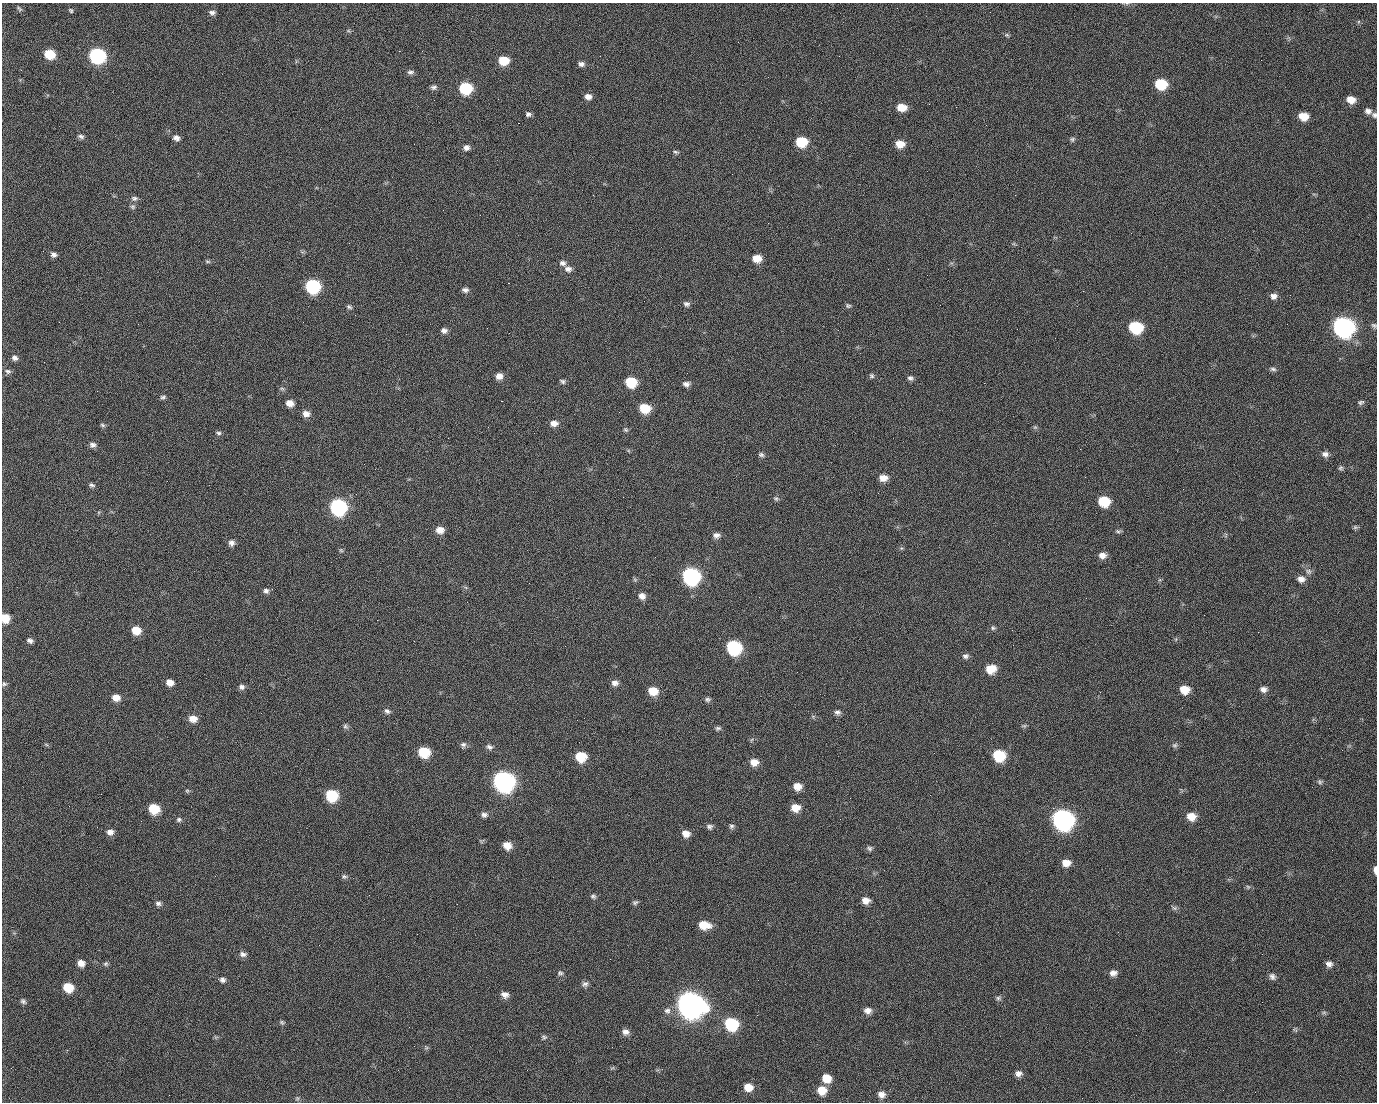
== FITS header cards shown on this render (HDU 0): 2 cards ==
NAXIS1  =                 1375 / length of data axis 1
NAXIS2  =                 1100 / length of data axis 2

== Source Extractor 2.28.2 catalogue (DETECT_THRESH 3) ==
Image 1375 x 1100 px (HDU 0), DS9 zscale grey, 1 PNG px = 1 image px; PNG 1379 x 1104 px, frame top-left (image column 1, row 1100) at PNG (2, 3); no overlay
Background 1520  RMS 33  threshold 98.4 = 3 sigma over >= 5 px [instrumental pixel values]
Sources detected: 203; all 203 listed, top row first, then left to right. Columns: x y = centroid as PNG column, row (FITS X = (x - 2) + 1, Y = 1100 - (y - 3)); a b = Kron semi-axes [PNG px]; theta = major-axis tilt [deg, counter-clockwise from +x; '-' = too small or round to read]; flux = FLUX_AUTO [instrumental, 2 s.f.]
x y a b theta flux
897 8 2 2 - 8.9e+02
19 9 9 5 -46 4.7e+03
71 12 4 3 - 6.6e+03
212 12 8 6 -3 7.4e+03
990 12 2 2 - 1.8e+03
1007 35 6 5 - 3.6e+03
399 51 2 2 - 2.6e+04
50 54 8 7 - 7.0e+04
97 56 9 8 - 4.7e+05
839 56 2 2 - 1.0e+03
503 61 8 7 - 5.4e+04
581 64 7 6 - 8.0e+03
410 72 9 5 4 6.3e+03
1161 84 9 7 -13 9.8e+04
433 87 8 6 4 6.2e+03
465 88 8 7 - 1.6e+05
588 97 7 6 - 1.2e+04
498 99 2 2 - 1.6e+03
434 100 2 2 - 4.5e+03
1351 100 8 7 - 2.4e+04
902 107 9 7 -7 3.3e+04
1368 111 8 7 - 1.0e+04
528 114 6 5 - 5.9e+03
1374 115 7 6 - 5.8e+03
1303 116 8 7 - 3.4e+04
518 123 2 2 - 3.2e+04
81 136 9 5 -21 6.2e+03
176 138 8 7 - 9.6e+03
1072 139 7 6 - 4.5e+03
801 142 8 7 - 8.5e+04
900 144 9 7 -12 2.9e+04
466 147 7 7 - 9.5e+03
676 152 8 5 -11 4.3e+03
1015 195 2 2 - 7.6e+03
134 198 9 7 3 7.0e+03
132 207 7 7 - 5.4e+03
480 215 2 2 - 8.7e+02
53 254 7 6 - 8.1e+03
757 258 8 7 - 3.0e+04
208 261 8 4 -1 3.9e+03
563 263 9 7 -12 8.4e+03
568 269 9 7 -10 1.1e+04
508 283 2 2 - 5.7e+04
312 286 9 8 - 2.9e+05
465 290 8 6 -1 7.3e+03
1083 291 2 2 - 4.3e+03
1290 295 2 2 - 2.2e+03
1273 296 9 7 2 1.1e+04
686 304 9 6 -24 6.5e+03
848 306 8 6 -9 4.5e+03
349 307 7 5 -28 4.4e+03
355 315 2 2 - 1.3e+03
59 322 3 2 - 1.7e+03
1287 324 2 2 - 1.4e+03
1374 326 7 6 - 5.0e+03
1135 327 9 8 - 1.7e+05
1343 327 10 9 - 1.3e+06
444 331 8 6 -7 8.8e+03
15 358 7 6 - 7.7e+03
1273 369 9 5 -8 5.7e+03
8 371 9 7 -17 5.9e+03
499 376 8 7 - 1.5e+04
872 376 7 7 - 4.5e+03
910 378 8 6 -20 6.4e+03
562 381 8 6 -35 5.3e+03
631 382 8 7 - 8.6e+04
984 383 2 2 - 1.7e+04
686 384 8 6 -3 9.5e+03
282 388 6 4 -2 3.5e+03
97 391 3 2 - 1.7e+03
163 397 7 5 9 4.9e+03
501 401 3 2 - 5.9e+04
1361 402 8 5 17 4.8e+03
290 403 8 7 - 1.8e+04
645 408 9 7 -12 6.5e+04
619 412 2 2 - 9.0e+02
306 414 9 7 -11 1.4e+04
554 423 9 7 -2 1.4e+04
102 425 7 4 -28 3.9e+03
1035 427 6 5 - 3.7e+03
626 430 7 6 - 4.2e+03
218 433 7 4 -17 4.4e+03
93 445 9 7 -11 8.2e+03
1325 454 9 7 -17 9.6e+03
761 455 7 6 - 5.3e+03
1341 468 7 5 33 4.2e+03
883 478 9 7 -2 2.0e+04
92 485 9 5 -11 5.2e+03
623 497 2 2 - 3.5e+03
776 498 7 5 -47 4.1e+03
1104 501 9 8 - 8.3e+04
338 507 9 8 - 5.2e+05
1355 527 6 6 - 3.7e+03
440 530 8 7 - 2.0e+04
1118 531 8 5 -8 4.3e+03
716 535 9 7 5 9.8e+03
231 543 8 7 - 9.7e+03
341 550 6 5 - 3.3e+03
1102 555 9 7 1 1.4e+04
1308 571 9 7 -43 8.0e+03
691 576 10 9 - 6.1e+05
1301 579 10 8 -10 1.3e+04
266 591 7 7 - 7.0e+03
642 596 8 7 - 1.3e+04
5 618 7 7 - 3.8e+04
27 619 2 2 - 2.0e+03
377 620 2 2 - 1.3e+04
993 628 7 6 - 4.3e+03
136 630 8 7 - 3.7e+04
30 641 7 5 -18 6.8e+03
414 641 2 2 - 1.0e+03
734 647 9 8 - 2.9e+05
965 656 8 7 - 7.2e+03
991 669 9 8 - 4.3e+04
170 682 7 6 - 1.7e+04
615 683 9 6 -4 1.0e+04
4 684 7 6 - 4.4e+03
242 687 8 7 - 8.2e+03
1263 689 9 7 -17 9.7e+03
1184 690 9 8 - 3.5e+04
653 691 9 8 - 4.1e+04
116 698 9 7 -11 1.9e+04
708 699 8 6 19 5.4e+03
387 711 9 6 -27 7.0e+03
837 712 8 6 -10 7.5e+03
193 719 9 8 - 2.1e+04
345 726 8 6 -50 5.3e+03
1024 726 7 5 7 3.5e+03
718 728 8 5 5 4.9e+03
46 744 6 4 -20 2.8e+03
463 745 9 6 73 6.4e+03
1175 745 7 6 - 5.1e+03
489 747 8 7 - 7.3e+03
424 752 8 7 - 8.8e+04
934 753 3 2 - 2.1e+03
999 755 9 8 - 1.1e+05
581 757 9 8 - 6.6e+04
754 762 9 8 - 2.1e+04
504 781 10 9 - 1.4e+06
1320 782 7 6 - 4.5e+03
797 786 8 8 - 2.2e+04
187 791 5 5 - 3.3e+03
101 794 2 2 - 2.8e+03
332 795 8 8 - 1.3e+05
930 795 2 2 - 9.0e+03
795 808 9 8 - 2.8e+04
1053 808 2 2 - 1.8e+04
154 809 8 7 - 6.7e+04
484 815 9 7 1 8.1e+03
1191 816 9 8 - 2.8e+04
1062 819 11 10 - 1.4e+06
179 820 8 6 16 5.4e+03
731 826 7 6 - 5.6e+03
710 827 8 7 - 6.6e+03
110 832 8 7 - 1.2e+04
686 834 8 7 - 1.7e+04
507 845 8 7 - 2.5e+04
869 848 8 7 - 5.7e+03
1066 863 9 7 -3 2.1e+04
1375 870 7 3 -88 1.1e+04
344 876 8 5 -16 5.3e+03
1248 887 6 4 -44 3.4e+03
593 896 7 5 -11 4.7e+03
866 900 9 7 -19 1.7e+04
635 902 8 5 27 4.6e+03
158 903 8 6 -13 6.5e+03
457 904 2 2 - 1.8e+03
1174 908 8 6 -21 4.7e+03
704 925 11 8 -9 3.9e+04
1118 932 2 2 - 3.1e+03
243 954 10 7 -7 8.7e+03
610 959 2 2 - 3.0e+03
81 963 8 7 - 1.6e+04
106 964 7 6 - 4.2e+03
1329 964 8 7 - 9.6e+03
560 973 8 7 - 5.4e+03
1113 973 9 7 6 1.2e+04
1272 977 9 8 - 8.4e+03
222 980 8 6 -17 7.6e+03
758 980 2 2 - 2.2e+03
585 984 8 7 - 7.2e+03
68 987 8 7 - 5.4e+04
505 995 9 7 -21 1.2e+04
998 998 8 6 15 5.0e+03
23 1001 8 6 -40 5.4e+03
690 1005 12 11 - 3.2e+06
667 1011 9 9 - 1.0e+04
868 1011 9 7 -4 1.3e+04
1324 1012 7 4 0 3.7e+03
757 1015 3 2 - 1.7e+03
282 1022 6 5 - 3.7e+03
731 1024 9 8 - 1.7e+05
1295 1030 8 4 -37 3.5e+03
626 1032 9 8 - 1.2e+04
1136 1035 2 2 - 8.5e+02
544 1037 8 7 - 5.1e+03
1018 1073 9 7 7 1.1e+04
826 1078 9 8 - 3.4e+04
748 1087 9 8 - 2.7e+04
822 1090 9 8 - 3.5e+04
881 1094 9 8 - 1.4e+04
169 1095 2 2 - 6.1e+03
297 1098 7 6 - 3.8e+03
At the frame edge (FLAGS 8, measured only in part): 4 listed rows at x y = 1374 115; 1374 326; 5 618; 1375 870